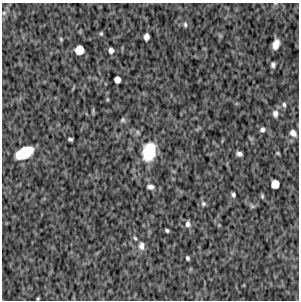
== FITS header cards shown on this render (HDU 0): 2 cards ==
NAXIS1  =                  297 /Length X axis
NAXIS2  =                  298 /Length Y axis

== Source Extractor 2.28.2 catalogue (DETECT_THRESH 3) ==
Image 297 x 298 px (HDU 0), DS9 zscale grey, 1 PNG px = 1 image px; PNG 301 x 302 px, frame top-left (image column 1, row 298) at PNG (2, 3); no overlay
Background 5940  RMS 190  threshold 560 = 3 sigma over >= 5 px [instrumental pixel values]
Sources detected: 37; all 37 listed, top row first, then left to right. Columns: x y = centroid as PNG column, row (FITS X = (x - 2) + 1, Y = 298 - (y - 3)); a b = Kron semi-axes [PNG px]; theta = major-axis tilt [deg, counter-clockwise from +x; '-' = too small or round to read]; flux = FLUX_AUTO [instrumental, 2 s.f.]
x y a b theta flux
275 4 5 3 - 12000
4 13 6 5 - 25000
185 25 7 5 -86 25000
101 33 5 4 - 18000
146 37 6 5 - 77000
61 39 5 4 - 16000
276 44 9 6 72 130000
79 50 7 7 - 280000
111 50 6 5 - 52000
273 65 5 4 - 35000
117 79 5 5 - 100000
107 99 6 3 -72 14000
284 105 7 5 -76 29000
93 111 10 3 90 18000
275 114 9 7 -84 65000
123 120 6 6 - 24000
262 130 7 6 - 44000
137 132 7 5 -39 25000
293 133 8 6 -47 72000
70 139 5 3 - 22000
149 152 15 10 75 710000
24 153 14 8 27 750000
278 153 5 3 - 15000
239 154 6 4 -23 43000
275 184 6 6 - 200000
150 187 9 6 -4 52000
233 195 5 4 - 28000
262 196 6 4 -81 20000
203 204 7 7 - 32000
252 206 7 5 -12 24000
188 224 8 6 -87 50000
219 225 4 4 - 11000
167 230 4 3 - 23000
135 238 5 4 - 17000
141 246 11 8 85 71000
188 258 4 3 - 24000
38 299 3 2 - 13000
At the frame edge (FLAGS 8, measured only in part): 2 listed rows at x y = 275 4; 38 299